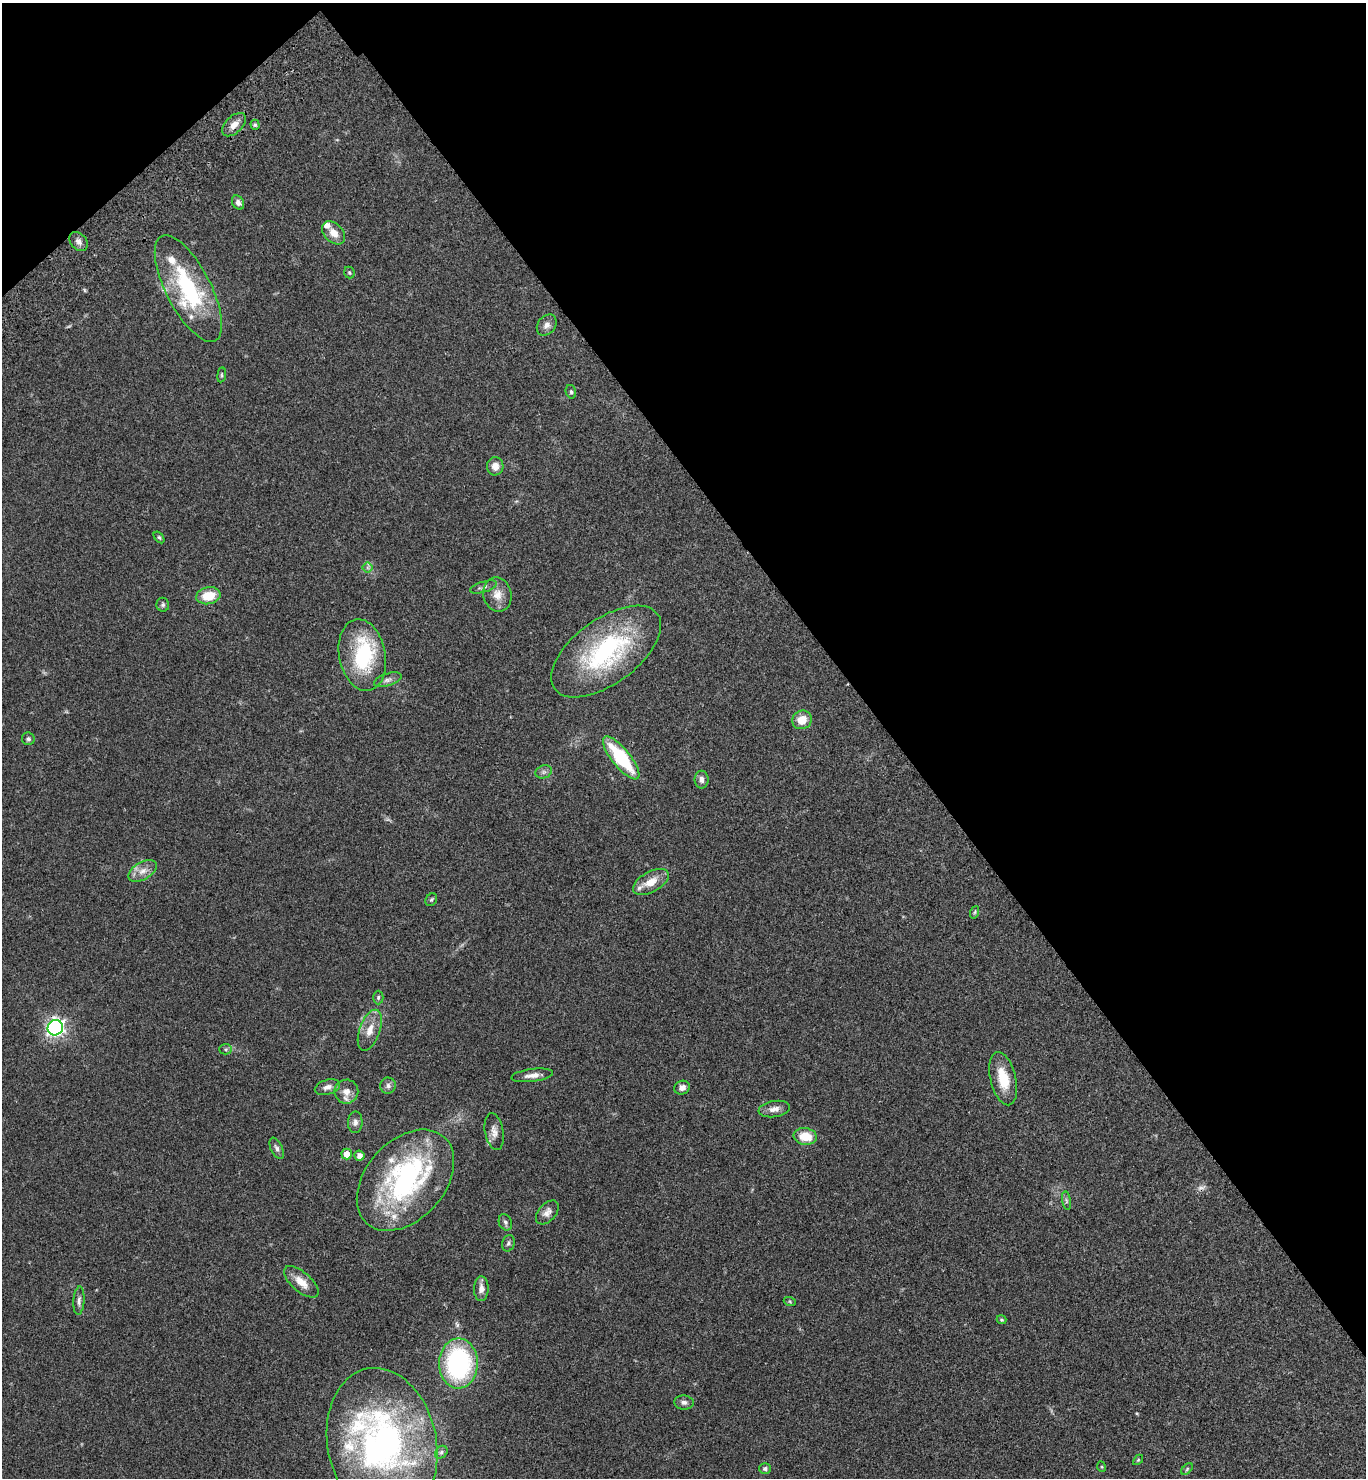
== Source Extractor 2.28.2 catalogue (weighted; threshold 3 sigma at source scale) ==
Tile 3 of 4 x 4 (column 3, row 1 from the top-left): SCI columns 2972-4335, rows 4529-6004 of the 6082 x 6105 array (HDU 1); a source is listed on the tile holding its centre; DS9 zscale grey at full resolution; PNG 1368 x 1480 px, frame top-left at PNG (2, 3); each listed source drawn as its Kron ellipse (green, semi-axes under 4 px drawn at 4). Shown black and unused: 37% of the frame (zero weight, under 3 of 4 exposures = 6% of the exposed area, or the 3 px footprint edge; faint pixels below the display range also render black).
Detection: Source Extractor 2.28.2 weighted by HDU 2 'WHT'; one run over the whole footprint, this tile lists its part. Background 0.0474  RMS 0.0054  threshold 0.0244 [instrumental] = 3 sigma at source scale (4.5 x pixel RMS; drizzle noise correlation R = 1.50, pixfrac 1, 0.05/0.05 arcsec/px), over >= 5 px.
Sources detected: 74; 1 inside a brighter object's white glare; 1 cosmic-ray / hot-pixel residue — neither listed nor drawn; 8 inside a brighter listed object's ellipse — not listed separately; the other 64 listed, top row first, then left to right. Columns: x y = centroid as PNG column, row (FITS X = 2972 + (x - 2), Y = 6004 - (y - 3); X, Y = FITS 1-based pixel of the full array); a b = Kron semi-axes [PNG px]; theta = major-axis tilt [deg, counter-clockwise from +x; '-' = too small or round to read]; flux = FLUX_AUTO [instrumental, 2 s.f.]
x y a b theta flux
234 125 14 8 44 4.4
255 125 5 4 - 0.98
238 203 7 5 -58 1.9
334 233 13 9 -45 5.1
79 241 11 7 -49 2.5
349 273 6 5 - 0.77
188 288 59 22 -63 52
547 325 11 8 53 2.9
222 375 7 4 83 0.67
571 392 7 5 -76 0.95
495 466 9 8 - 4.3
159 537 7 4 -53 0.76
368 568 5 5 - 1.1
483 587 14 5 17 1.9
497 595 17 14 -79 6.1
208 596 12 8 11 11
163 605 7 6 - 1.1
606 652 64 32 36 71
362 655 36 23 -79 43
388 680 14 6 19 2.3
802 720 10 9 - 7.3
28 739 6 6 - 1.2
621 758 26 9 -51 34
544 772 8 6 20 1.5
702 780 9 7 -90 2.4
143 871 15 9 29 4.7
651 882 19 10 29 8.4
431 900 7 5 56 0.94
975 912 6 4 71 0.7
378 998 7 5 89 0.96
55 1028 8 7 - 180
370 1030 21 10 70 6.6
225 1049 6 5 - 0.9
532 1075 21 6 7 3.6
1003 1079 27 12 -76 13
388 1086 8 8 - 1.7
327 1087 13 7 17 2.7
682 1088 8 6 21 2.5
346 1092 12 12 - 4.6
774 1109 16 8 10 3.6
355 1122 11 7 89 2.1
494 1132 19 9 -79 3.8
805 1136 11 8 -9 10
277 1148 11 5 -64 1.8
347 1154 5 5 - 5.5
359 1156 5 5 - 2.8
405 1180 58 39 48 100
1066 1201 9 4 -80 1.1
547 1212 14 8 47 3.1
505 1222 8 6 -65 1.3
508 1243 8 6 76 1.3
301 1282 21 9 -41 7
481 1289 12 7 89 3.6
79 1301 14 5 86 2.1
790 1302 6 4 -20 0.65
1001 1320 5 4 - 0.68
458 1363 25 19 89 84
684 1402 10 7 -4 1.8
382 1444 76 54 -79 180
441 1452 7 5 46 1.2
1138 1460 6 3 45 0.53
1102 1467 5 3 - 0.45
765 1469 6 5 - 1.2
1187 1469 7 4 46 0.74
Overlapping masked pixels (flux is a lower limit): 1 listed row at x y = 55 1028
Isophote crosses this tile's border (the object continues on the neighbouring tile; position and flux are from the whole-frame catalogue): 1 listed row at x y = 382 1444